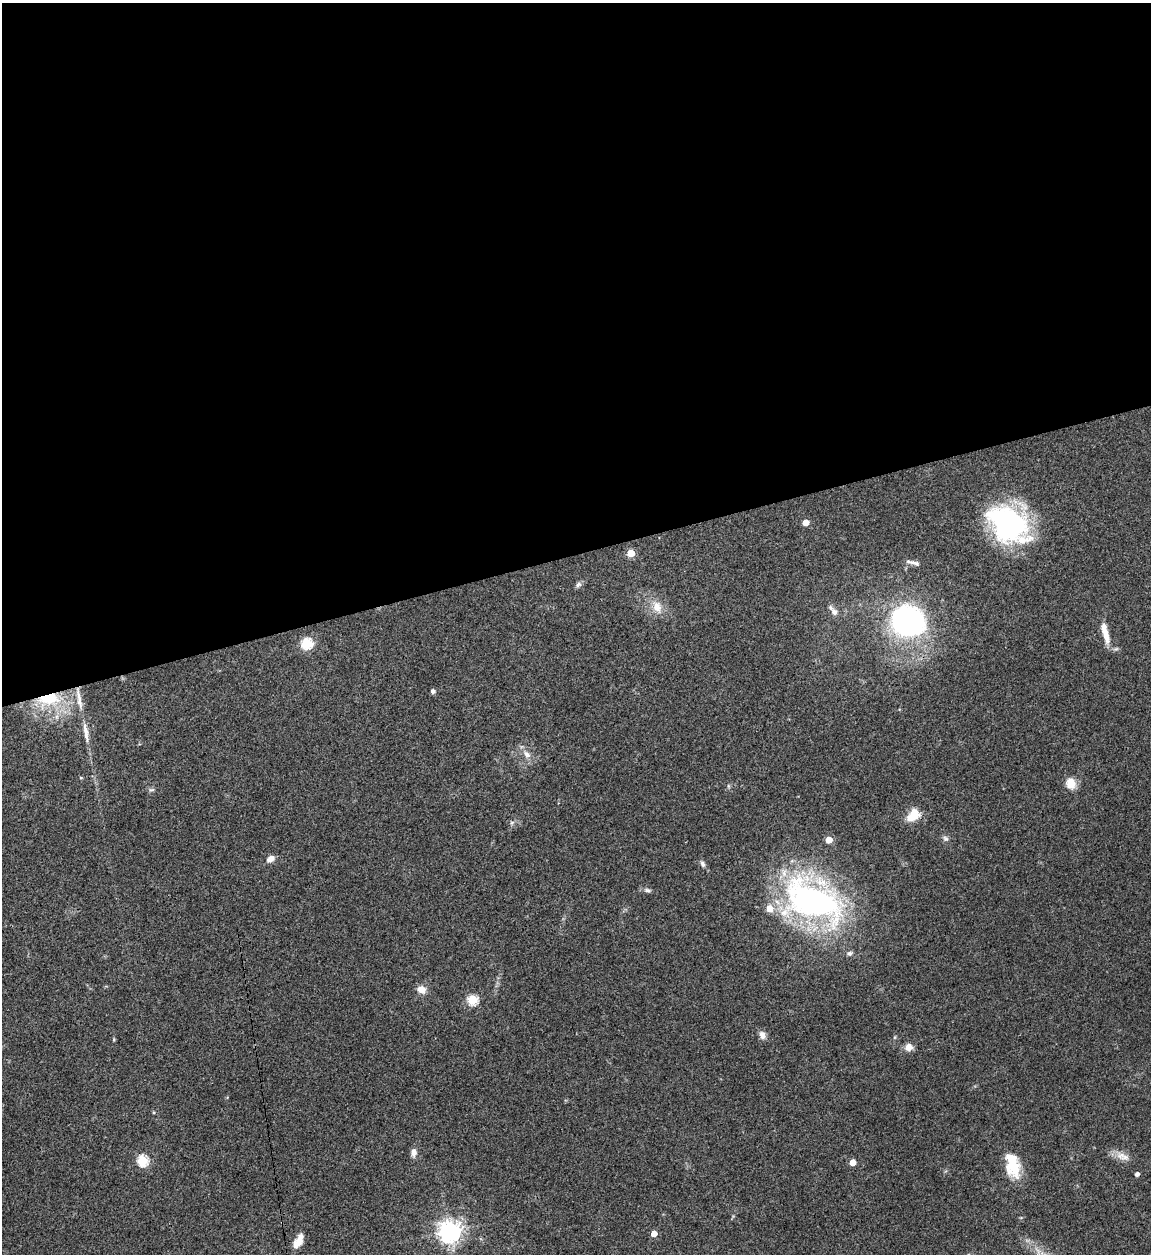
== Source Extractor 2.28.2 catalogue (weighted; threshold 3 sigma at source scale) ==
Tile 2 of 4 x 4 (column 2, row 1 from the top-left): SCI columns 1405-2553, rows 3759-5010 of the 4992 x 5013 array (HDU 1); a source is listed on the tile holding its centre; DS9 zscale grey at full resolution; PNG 1153 x 1256 px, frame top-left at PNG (2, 3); no overlay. Shown black and unused: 44% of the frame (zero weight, under 3 of 4 exposures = <1% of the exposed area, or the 3 px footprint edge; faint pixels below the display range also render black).
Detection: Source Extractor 2.28.2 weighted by HDU 2 'WHT'; one run over the whole footprint, this tile lists its part. Background 0.0521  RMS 0.0049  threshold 0.022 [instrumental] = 3 sigma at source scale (4.5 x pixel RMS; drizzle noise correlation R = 1.50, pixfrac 1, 0.05/0.05 arcsec/px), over >= 5 px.
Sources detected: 48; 6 inside a brighter listed object's ellipse — not listed separately; the other 42 listed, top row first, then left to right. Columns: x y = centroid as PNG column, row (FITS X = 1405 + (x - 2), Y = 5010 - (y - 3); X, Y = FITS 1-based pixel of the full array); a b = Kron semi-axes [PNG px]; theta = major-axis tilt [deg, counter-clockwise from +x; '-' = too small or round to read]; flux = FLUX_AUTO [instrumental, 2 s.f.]
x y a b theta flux
805 523 5 4 - 8.1
1008 524 47 39 -33 79
631 553 5 5 - 14
914 563 17 5 -13 2.2
578 584 9 6 40 1.4
657 607 18 12 -65 6.9
834 612 8 8 - 2.2
906 622 25 23 -23 130
1106 635 23 8 -78 6
306 643 6 5 - 51
433 691 6 5 - 1.2
49 699 35 18 10 29
86 733 33 6 -80 5.8
527 754 13 8 -45 3.7
81 778 4 4 - 0.56
1071 783 14 12 -77 5.9
728 786 6 4 -88 0.7
151 790 9 5 12 1
914 813 10 6 57 18
512 822 6 4 19 0.85
945 839 9 7 -38 1.5
829 840 5 5 - 8.9
270 859 11 7 31 2.6
702 864 10 6 -67 1.5
648 890 11 5 -9 1.4
813 901 64 39 -24 170
849 953 8 6 13 1.5
421 989 11 9 -29 4.2
472 1000 5 5 - 35
762 1035 11 8 -66 2.6
895 1037 5 3 - 0.53
114 1039 5 3 - 0.48
909 1047 9 8 - 3.8
413 1152 9 7 86 3
1125 1157 19 11 -6 4.8
142 1161 5 5 - 45
853 1162 5 4 - 5.7
1012 1162 33 16 -79 16
1137 1174 4 4 - 1.7
449 1231 7 7 - 370
654 1234 4 4 - 5.7
298 1241 18 8 59 5.5
Overlapping masked pixels (flux is a lower limit): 1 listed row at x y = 49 699